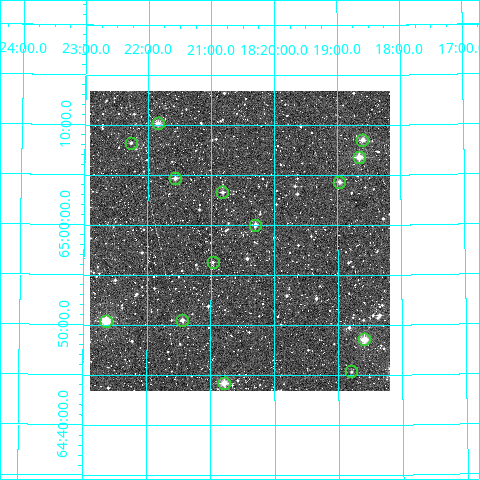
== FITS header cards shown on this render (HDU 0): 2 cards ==
NAXIS1  =                  300 / Width of image
NAXIS2  =                  300 / Height of image

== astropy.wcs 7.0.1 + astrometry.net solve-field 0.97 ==
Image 300 x 300 px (HDU 0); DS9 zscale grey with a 90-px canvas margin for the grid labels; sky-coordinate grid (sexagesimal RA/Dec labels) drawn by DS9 from the SOLVED WCS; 14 Tycho-2 reference stars matched to detected sources circled (green)
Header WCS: RA---TAN/DEC--TAN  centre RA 18:20:33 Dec +64:58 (275.14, +64.97 deg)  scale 6 arcsec/px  FOV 30.0' x 30.0'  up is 0 deg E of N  parity normal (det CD < 0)
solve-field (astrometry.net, Tycho-2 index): VERIFIED the header's WCS against the Tycho-2 star catalogue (verified at 2 index scales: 11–14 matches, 0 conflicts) and refined it, rather than solving blind
Solved WCS: RA---TAN-SIP/DEC--TAN-SIP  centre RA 18:20:33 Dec +64:58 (275.14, +64.97 deg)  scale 6 arcsec/px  FOV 30.0' x 30.0'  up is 0 deg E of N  parity normal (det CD < 0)
The solver's refit moves the header's centre by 0.42 arcsec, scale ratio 1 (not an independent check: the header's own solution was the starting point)
Tycho-2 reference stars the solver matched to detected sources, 14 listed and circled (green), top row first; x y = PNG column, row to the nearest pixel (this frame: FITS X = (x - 90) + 1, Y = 300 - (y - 91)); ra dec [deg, ICRS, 3 dp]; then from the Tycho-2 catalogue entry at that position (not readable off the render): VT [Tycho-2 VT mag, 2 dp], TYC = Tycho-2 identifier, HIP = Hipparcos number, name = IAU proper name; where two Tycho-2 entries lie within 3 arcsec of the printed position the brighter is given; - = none
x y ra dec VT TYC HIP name
158 123 275.461 +65.170 10.62 4222-765-1 - -
362 140 274.649 +65.142 10.52 4222-957-1 - -
131 143 275.567 +65.137 11.33 4222-1009-1 - -
359 157 274.663 +65.113 9.72 4222-1131-1 - -
175 178 275.391 +65.078 11.33 4222-94-1 - -
339 182 274.741 +65.072 11.00 4222-200-1 - -
222 192 275.204 +65.055 11.65 4222-1232-1 - -
255 225 275.074 +65.001 10.76 4222-210-1 - -
213 262 275.242 +64.939 11.38 4222-256-1 - -
182 320 275.361 +64.842 11.40 4222-1036-1 - -
106 321 275.661 +64.839 8.94 4222-618-1 - -
364 339 274.648 +64.809 9.87 4222-1294-1 - -
351 371 274.699 +64.756 12.63 4222-670-1 - -
224 383 275.197 +64.737 9.94 4222-1563-1 - -